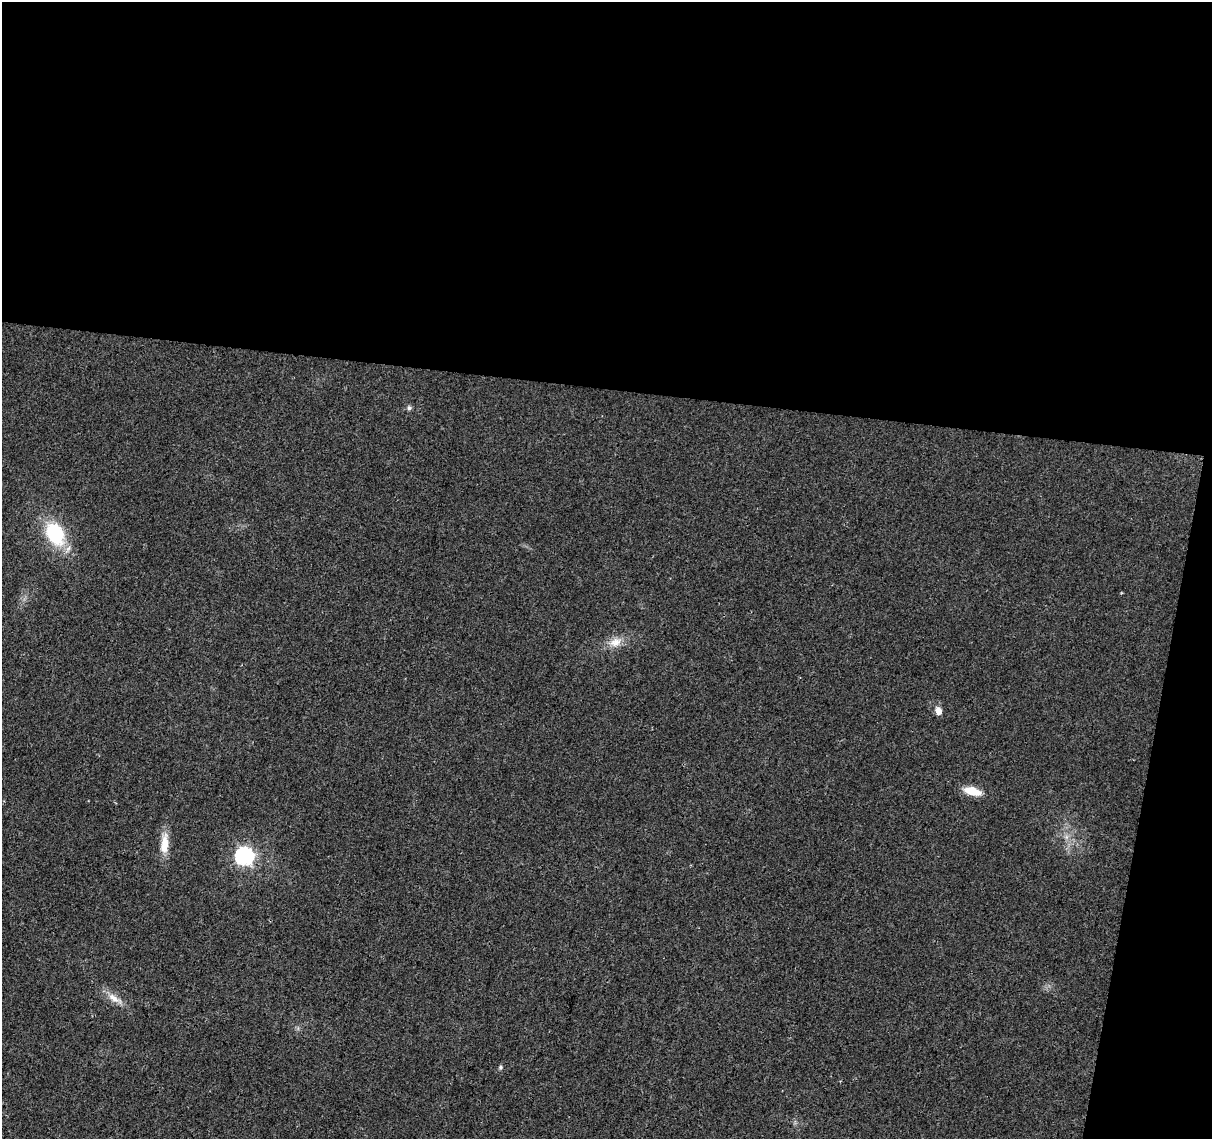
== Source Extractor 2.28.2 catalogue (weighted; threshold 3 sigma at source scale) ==
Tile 4 of 4 x 4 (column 4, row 1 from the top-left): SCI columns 3630-4839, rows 3637-4773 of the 4847 x 5057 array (HDU 1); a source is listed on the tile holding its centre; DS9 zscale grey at full resolution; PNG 1214 x 1141 px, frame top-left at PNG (2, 2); no overlay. Shown black and unused: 37% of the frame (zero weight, under 2 of 3 exposures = <1% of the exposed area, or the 3 px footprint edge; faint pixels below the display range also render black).
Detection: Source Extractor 2.28.2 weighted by HDU 2 'WHT'; one run over the whole footprint, this tile lists its part. Background 0.0273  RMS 0.0063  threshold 0.0285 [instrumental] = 3 sigma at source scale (4.5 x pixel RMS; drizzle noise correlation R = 1.50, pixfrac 1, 0.0396/0.0396 arcsec/px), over >= 5 px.
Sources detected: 10; all 10 listed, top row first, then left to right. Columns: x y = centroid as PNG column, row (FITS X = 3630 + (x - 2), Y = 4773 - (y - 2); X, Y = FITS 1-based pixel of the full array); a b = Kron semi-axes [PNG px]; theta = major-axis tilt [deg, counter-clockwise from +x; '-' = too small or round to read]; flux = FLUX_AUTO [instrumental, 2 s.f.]
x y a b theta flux
409 408 7 6 - 1.5
55 533 18 13 -62 51
615 642 19 12 26 8.3
938 711 10 7 -72 4.1
972 791 17 8 -14 14
1066 837 7 6 - 2.2
164 844 27 9 86 11
244 856 7 7 - 210
114 999 25 8 -33 7.4
500 1067 6 5 - 1.1